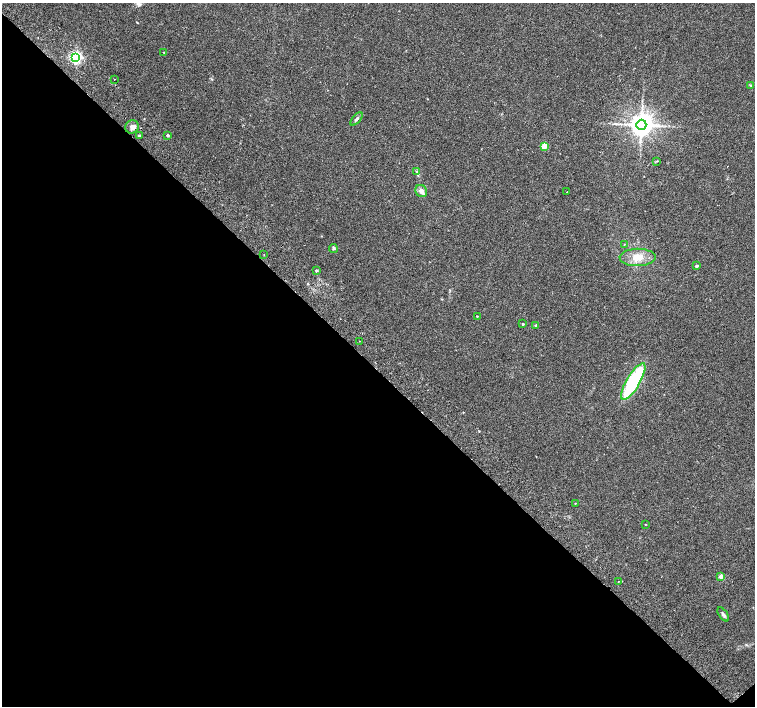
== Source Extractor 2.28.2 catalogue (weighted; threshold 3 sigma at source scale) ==
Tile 14 of 4 x 4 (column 2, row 4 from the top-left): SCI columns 1555-3060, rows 264-1671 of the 6116 x 6093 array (HDU 1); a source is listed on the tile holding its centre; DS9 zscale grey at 2 x 2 block average (1 PNG px = mean of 2 x 2 image px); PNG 757 x 708 px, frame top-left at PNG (2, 3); each listed source drawn as its Kron ellipse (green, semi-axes under 4 px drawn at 4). Shown black and unused: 48% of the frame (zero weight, under 2 of 3 exposures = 3% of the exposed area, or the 3 px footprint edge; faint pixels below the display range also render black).
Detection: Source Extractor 2.28.2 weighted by HDU 2 'WHT'; one run over the whole footprint, this tile lists its part. Background 0.05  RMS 0.0057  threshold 0.0257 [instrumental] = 3 sigma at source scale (4.5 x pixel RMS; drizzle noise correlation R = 1.50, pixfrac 1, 0.0396/0.0396 arcsec/px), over >= 5 px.
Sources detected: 30; all 30 listed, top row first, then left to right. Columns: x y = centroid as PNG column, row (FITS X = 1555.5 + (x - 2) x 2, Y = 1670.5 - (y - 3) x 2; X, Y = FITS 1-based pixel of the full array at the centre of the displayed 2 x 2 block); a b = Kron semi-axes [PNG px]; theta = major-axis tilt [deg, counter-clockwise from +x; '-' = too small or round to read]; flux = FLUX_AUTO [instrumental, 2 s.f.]
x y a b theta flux
164 53 2 2 - 0.86
76 57 4 3 - 250
115 79 2 2 - 0.39
751 85 4 3 - 1.2
357 119 8 3 48 2.5
641 125 5 5 - 1400
132 127 7 6 - 5.9
168 135 2 2 - 3.2
139 136 2 2 - 4.5
544 146 3 2 - 33
657 161 4 2 - 0.98
417 171 3 3 - 1.2
421 191 6 5 - 6.2
567 192 2 2 - 0.61
624 244 3 2 - 0.8
333 249 4 3 - 1.5
264 255 2 2 - 1.1
638 257 18 8 2 18
697 266 2 2 - 3.2
316 270 2 2 - 2.7
477 316 2 2 - 0.92
523 324 2 2 - 3.4
536 325 2 2 - 3.9
359 341 2 2 - 0.48
633 381 21 6 60 110
575 503 2 2 - 0.72
645 524 2 2 - 0.54
721 576 3 3 - 12
618 581 2 2 - 0.68
723 614 8 3 -54 2.9
Overlapping masked pixels (flux is a lower limit): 1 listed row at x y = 132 127
Diffuse or blended objects may show on this block-average render without a row.